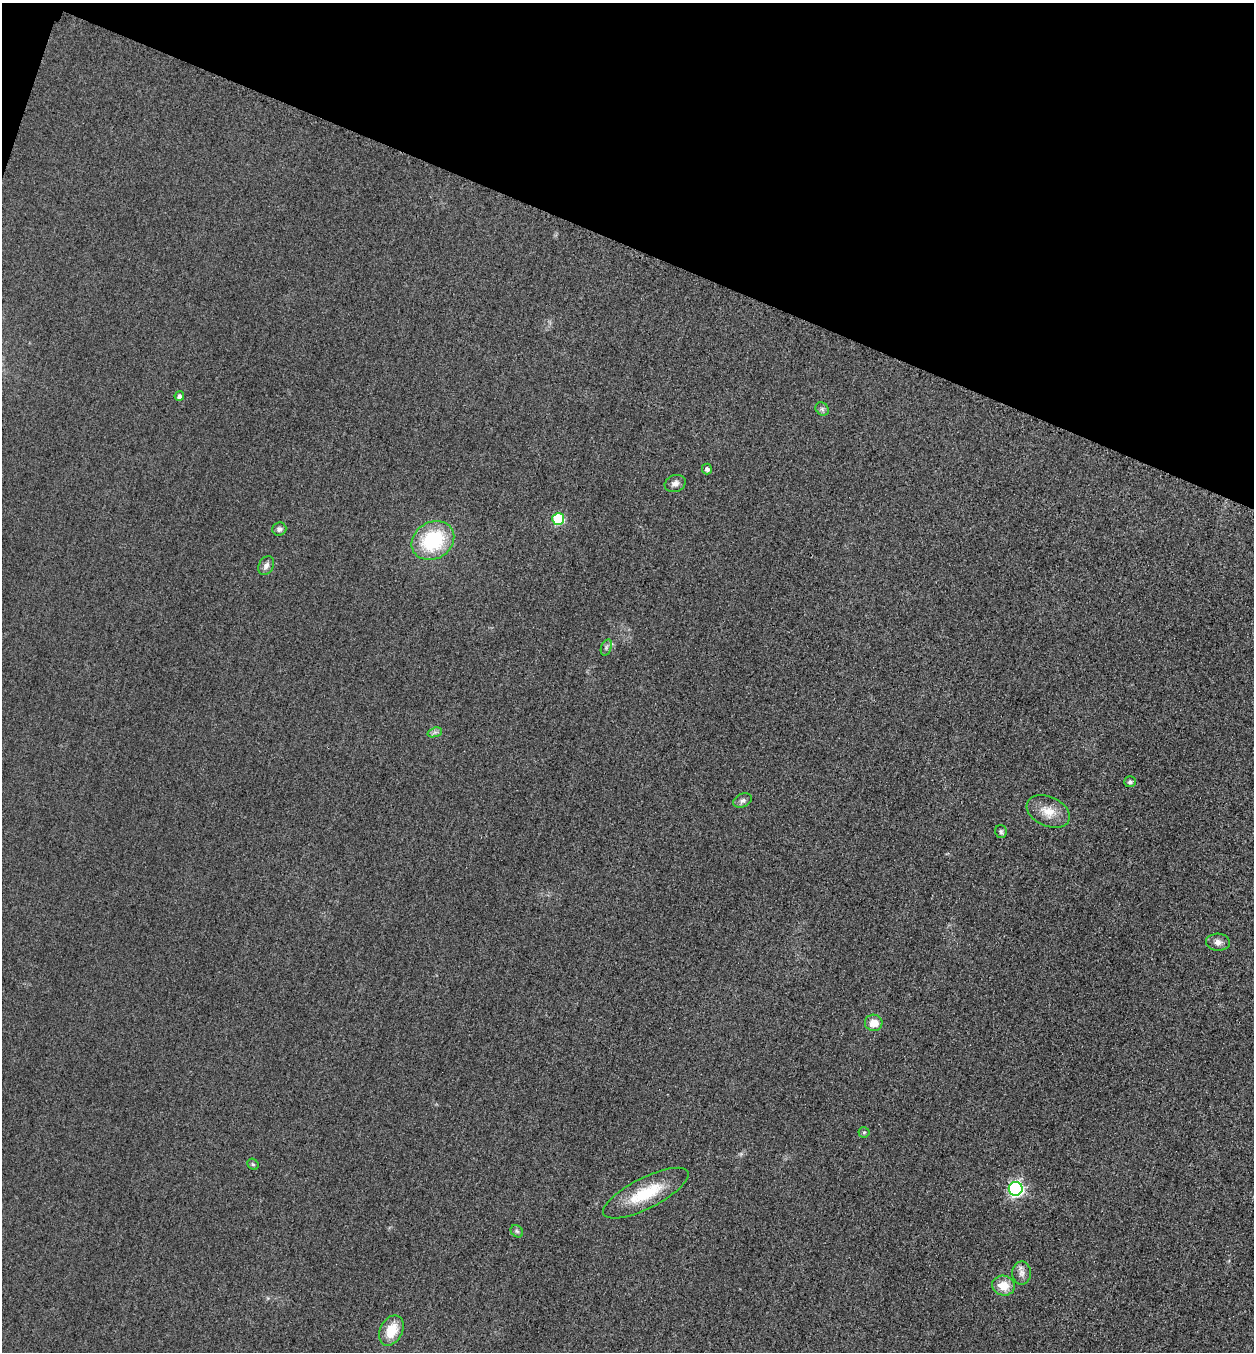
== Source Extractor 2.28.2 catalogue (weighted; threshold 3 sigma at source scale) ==
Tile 2 of 4 x 4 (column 2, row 1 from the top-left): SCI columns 1416-2667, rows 4076-5425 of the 5463 x 5449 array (HDU 1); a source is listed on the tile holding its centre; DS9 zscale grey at full resolution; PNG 1256 x 1354 px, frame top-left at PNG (2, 3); each listed source drawn as its Kron ellipse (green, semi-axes under 4 px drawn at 4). Shown black and unused: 18% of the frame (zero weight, under 3 of 4 exposures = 3% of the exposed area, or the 3 px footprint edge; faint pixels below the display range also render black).
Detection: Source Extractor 2.28.2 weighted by HDU 2 'WHT'; one run over the whole footprint, this tile lists its part. Background 0.0773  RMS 0.017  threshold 0.0764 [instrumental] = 3 sigma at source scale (4.5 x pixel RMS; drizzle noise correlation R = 1.50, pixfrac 1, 0.05/0.05 arcsec/px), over >= 5 px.
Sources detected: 24; all 24 listed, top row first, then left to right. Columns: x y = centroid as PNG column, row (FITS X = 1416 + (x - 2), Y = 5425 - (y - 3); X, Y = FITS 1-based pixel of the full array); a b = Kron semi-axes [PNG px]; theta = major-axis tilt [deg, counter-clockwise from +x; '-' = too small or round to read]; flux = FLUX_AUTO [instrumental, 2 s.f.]
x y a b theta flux
179 396 5 4 - 5.2
822 409 7 6 - 4
707 469 5 5 - 5.6
675 483 11 8 20 7.9
558 519 6 5 - 110
279 529 7 6 - 5.6
433 540 22 18 31 120
266 566 10 7 62 7.1
606 647 8 5 71 3.9
435 732 7 4 18 4.3
1130 782 6 5 - 4.4
742 800 10 6 26 6
1048 812 23 14 -24 28
1001 832 7 6 - 3.6
1218 942 12 8 -4 8.6
874 1023 9 8 - 22
864 1132 5 5 - 2.7
253 1164 6 5 - 2.7
1016 1189 7 7 - 370
646 1193 47 15 27 71
517 1231 7 5 -44 3.5
1022 1273 11 9 90 9.2
1003 1286 11 10 - 27
391 1330 16 11 62 36